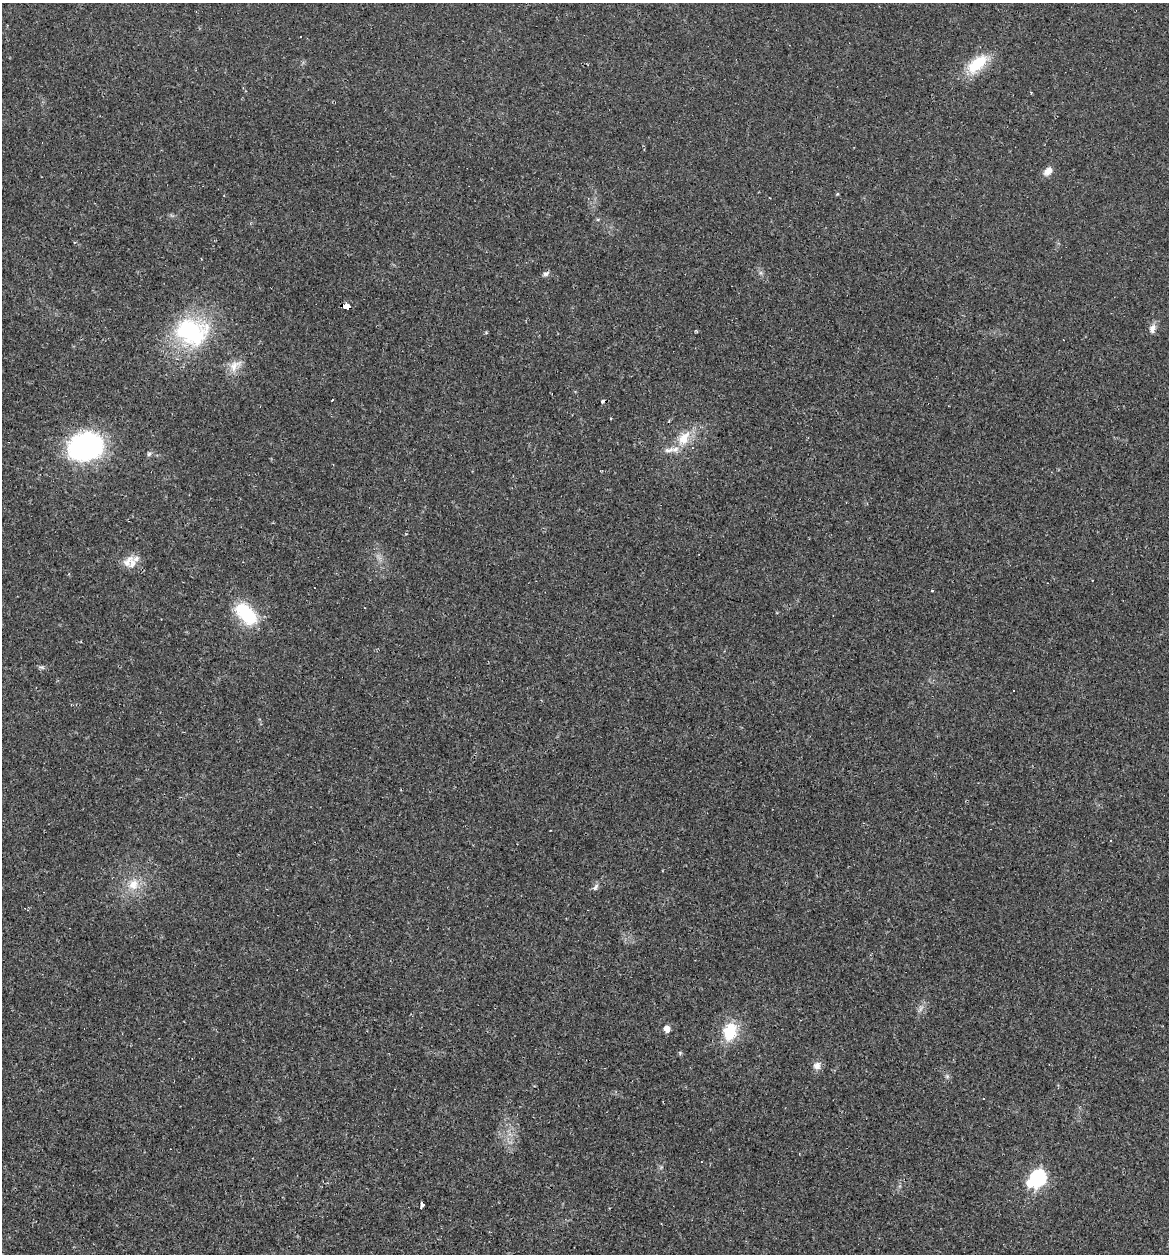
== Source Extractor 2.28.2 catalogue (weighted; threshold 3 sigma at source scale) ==
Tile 11 of 4 x 4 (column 3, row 3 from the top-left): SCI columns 2611-3777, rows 1324-2575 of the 5079 x 5086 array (HDU 1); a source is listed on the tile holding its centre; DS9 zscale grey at full resolution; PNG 1171 x 1256 px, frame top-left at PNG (2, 3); no overlay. Shown black and unused: <1% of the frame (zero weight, under 2 of 3 exposures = <1% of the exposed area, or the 3 px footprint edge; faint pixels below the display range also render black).
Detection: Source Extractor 2.28.2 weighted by HDU 2 'WHT'; one run over the whole footprint, this tile lists its part. Background 0.0227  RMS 0.0044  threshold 0.0197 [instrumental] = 3 sigma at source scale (4.5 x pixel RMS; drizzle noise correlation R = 1.50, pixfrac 1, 0.05/0.05 arcsec/px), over >= 5 px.
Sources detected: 37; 1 too faint to see at this stretch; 1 inside a brighter object's white glare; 4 cosmic-ray / hot-pixel residue — not listed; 3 inside a brighter listed object's ellipse — not listed separately; the other 28 listed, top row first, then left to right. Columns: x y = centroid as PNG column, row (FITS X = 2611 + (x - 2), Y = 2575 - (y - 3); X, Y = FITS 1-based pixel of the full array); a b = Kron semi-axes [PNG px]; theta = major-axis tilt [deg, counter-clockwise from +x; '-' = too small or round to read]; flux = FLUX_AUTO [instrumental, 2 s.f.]
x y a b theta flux
300 36 3 3 - 5
977 64 26 12 39 17
1048 171 12 8 44 3.2
837 194 4 4 - 0.48
546 274 9 6 29 1.3
346 306 8 4 -18 150
1152 329 12 8 78 2.5
191 332 46 36 -15 46
486 332 5 4 - 0.48
235 365 21 12 40 5
610 419 3 3 - 0.55
684 438 23 13 56 9.2
86 447 36 28 17 66
149 454 5 5 - 0.88
128 561 22 10 52 4.4
932 591 4 2 - 0.39
246 614 30 17 -47 23
42 667 8 5 -14 0.93
1014 690 3 3 - 3
133 885 17 14 50 7.6
596 887 10 5 50 1.3
667 1029 5 5 - 4.3
730 1031 9 7 75 29
680 1053 5 5 - 0.55
817 1066 10 10 - 2.7
947 1076 6 5 - 0.87
1038 1177 8 7 - 77
422 1205 6 3 68 2
Overlapping masked pixels (flux is a lower limit): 1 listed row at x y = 346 306